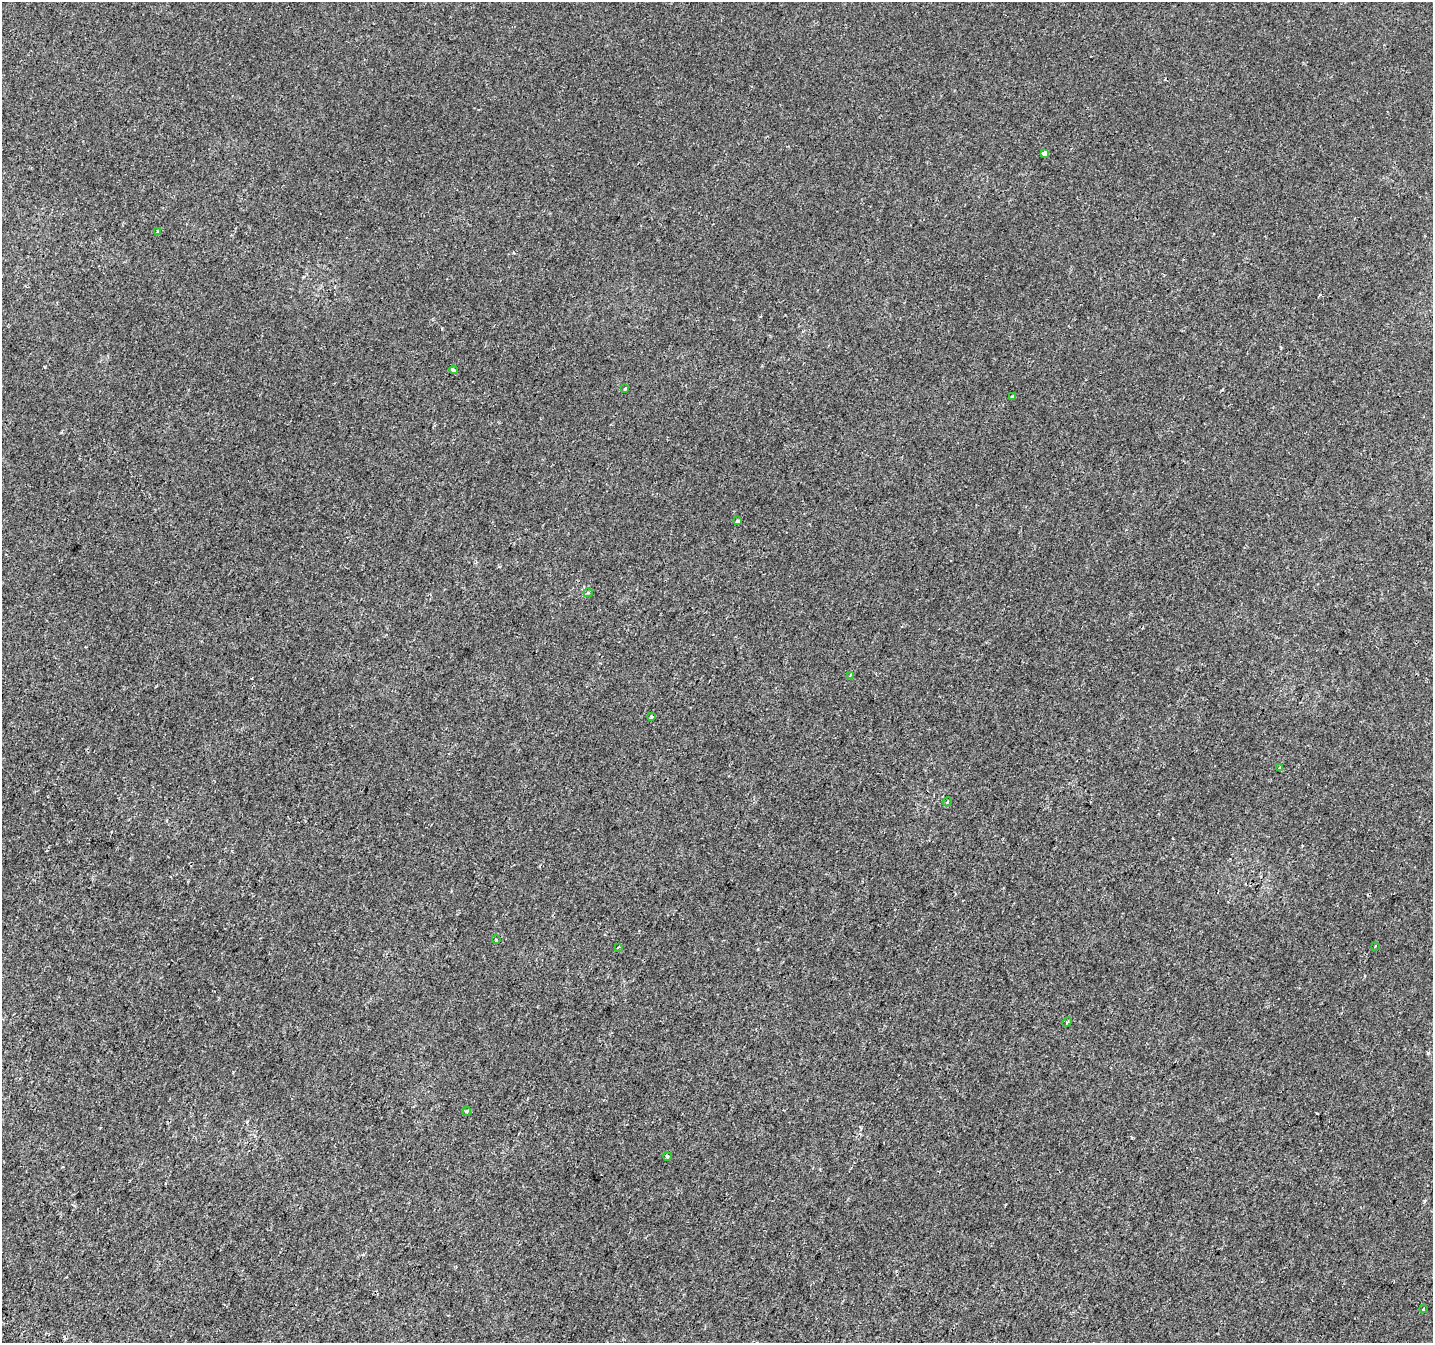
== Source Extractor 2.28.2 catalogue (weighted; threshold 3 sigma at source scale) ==
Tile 7 of 4 x 4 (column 3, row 2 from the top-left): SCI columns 2891-4321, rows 2989-4329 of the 5773 x 5911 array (HDU 1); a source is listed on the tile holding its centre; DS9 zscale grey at full resolution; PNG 1435 x 1345 px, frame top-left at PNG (2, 2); each listed source drawn as its Kron ellipse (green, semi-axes under 4 px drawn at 4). Shown black and unused: <1% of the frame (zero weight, under 2 of 3 exposures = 2% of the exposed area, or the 3 px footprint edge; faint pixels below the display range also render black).
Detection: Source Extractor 2.28.2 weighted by HDU 2 'WHT'; one run over the whole footprint, this tile lists its part. Background 1.45e-04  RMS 0.0028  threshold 0.0125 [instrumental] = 3 sigma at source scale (4.5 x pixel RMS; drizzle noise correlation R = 1.50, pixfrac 1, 0.0396/0.0396 arcsec/px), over >= 5 px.
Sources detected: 20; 2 cosmic-ray / hot-pixel residue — neither listed nor drawn; the other 18 listed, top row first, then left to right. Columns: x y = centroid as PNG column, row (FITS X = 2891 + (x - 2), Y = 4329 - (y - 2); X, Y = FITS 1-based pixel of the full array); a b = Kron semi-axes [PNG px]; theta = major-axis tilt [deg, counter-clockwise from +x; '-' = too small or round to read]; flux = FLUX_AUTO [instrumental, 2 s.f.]
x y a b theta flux
1044 154 4 3 - 4.2
158 232 3 3 - 1.1
453 370 4 3 - 3.5
625 389 3 3 - 0.8
1012 397 3 3 - 0.77
737 521 4 3 - 6
588 593 4 4 - 0.53
850 675 3 3 - 0.61
652 717 4 3 - 0.45
1279 768 3 3 - 0.92
947 802 4 3 - 0.28
496 939 4 3 - 0.24
1375 946 2 2 - 0.29
618 947 3 2 - 0.33
1067 1022 5 3 - 0.31
467 1111 4 3 - 0.63
667 1156 4 4 - 0.36
1423 1309 4 3 - 7.6